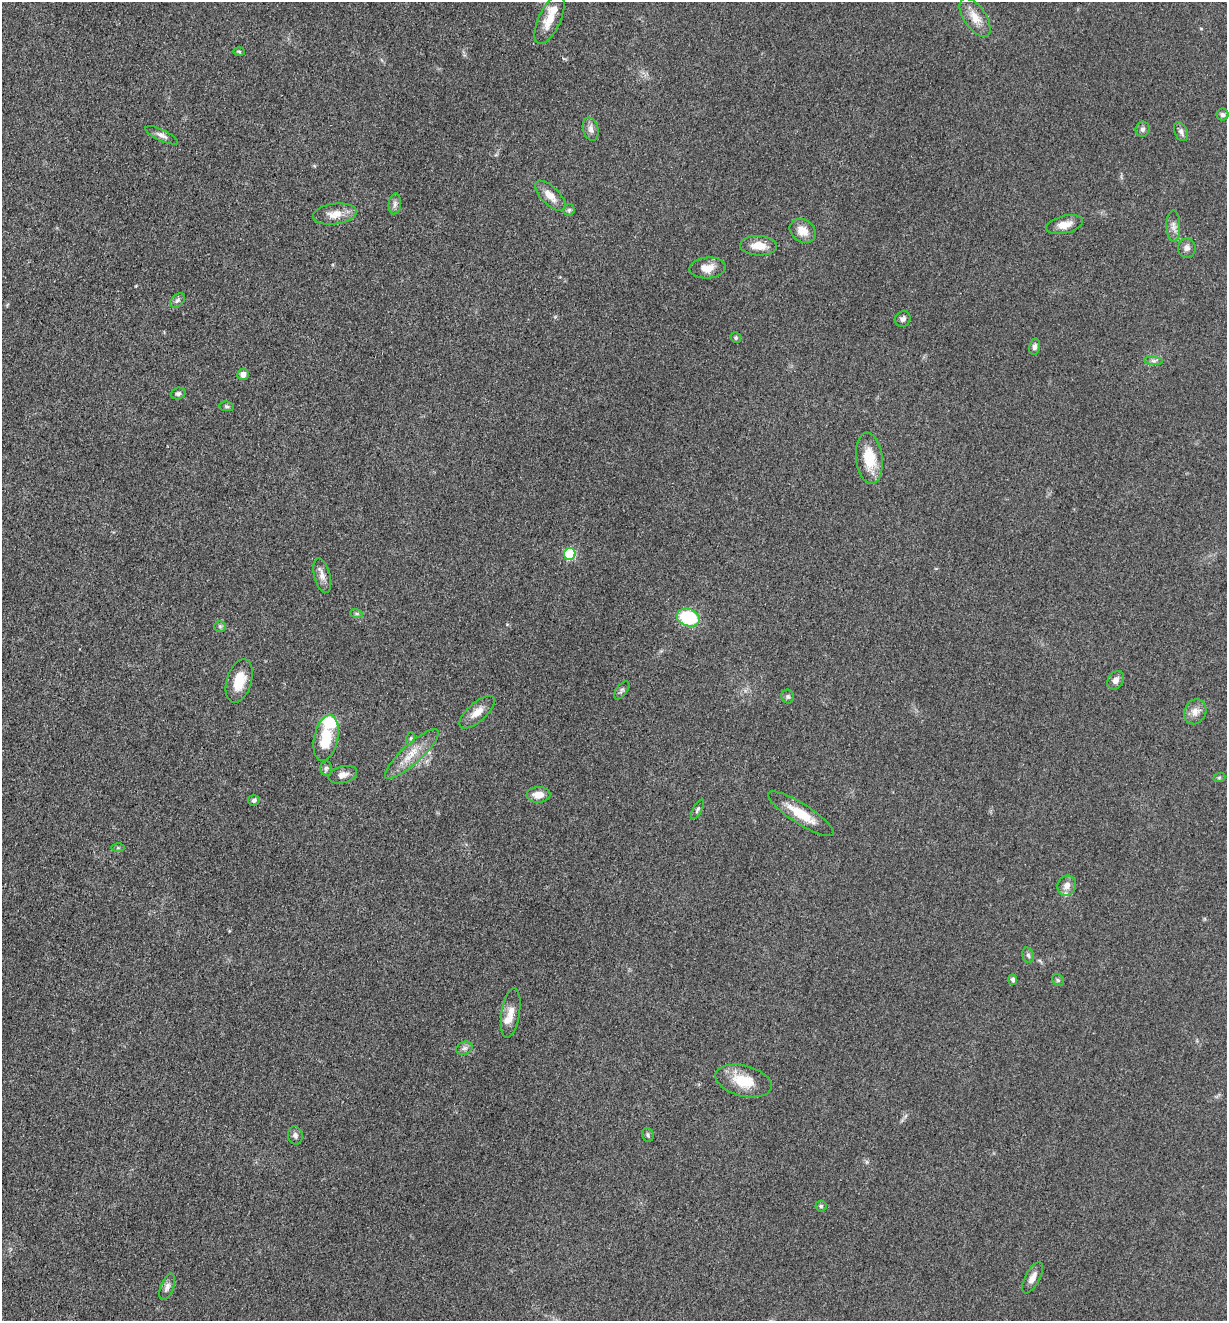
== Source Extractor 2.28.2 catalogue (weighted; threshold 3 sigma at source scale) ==
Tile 11 of 4 x 4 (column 3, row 3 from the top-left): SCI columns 2715-3939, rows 1330-2648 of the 5306 x 5294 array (HDU 1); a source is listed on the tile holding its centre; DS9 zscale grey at full resolution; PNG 1229 x 1323 px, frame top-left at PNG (2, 2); each listed source drawn as its Kron ellipse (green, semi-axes under 4 px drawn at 4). Nothing masked; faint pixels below the display range render black.
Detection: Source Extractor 2.28.2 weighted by HDU 2 'WHT'; one run over the whole footprint, this tile lists its part. Background 0.0505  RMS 0.0057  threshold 0.0256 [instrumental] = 3 sigma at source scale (4.5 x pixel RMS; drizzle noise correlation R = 1.50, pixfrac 1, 0.05/0.05 arcsec/px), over >= 5 px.
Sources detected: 65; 4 inside a brighter listed object's ellipse — not listed separately; the other 61 listed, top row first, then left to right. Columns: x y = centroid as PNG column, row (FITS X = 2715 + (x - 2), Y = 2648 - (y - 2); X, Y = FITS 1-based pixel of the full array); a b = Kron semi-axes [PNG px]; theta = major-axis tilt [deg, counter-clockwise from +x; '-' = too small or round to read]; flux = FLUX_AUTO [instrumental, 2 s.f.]
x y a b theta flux
975 17 22 11 -56 7.7
549 19 26 11 65 9.3
239 51 6 4 -2 0.76
1222 114 6 6 - 1.3
591 129 12 7 -74 2.7
1143 129 7 7 - 1.7
1181 132 10 6 -65 1.9
162 135 18 5 -25 2.6
550 196 19 9 -44 6.1
395 204 10 6 83 1.9
569 210 6 5 - 1.1
335 214 22 10 7 7
1065 225 19 9 13 5.6
1173 226 16 7 -89 3.2
803 231 14 11 -33 6.8
759 246 18 9 -3 7.4
1187 248 9 9 - 2.4
707 268 18 10 4 6.5
177 300 8 6 39 1.5
903 319 8 7 - 1.9
736 338 5 5 - 1
1034 347 8 5 79 1.8
1153 361 9 3 -5 1.4
243 375 6 5 - 3.6
178 393 7 6 - 1.4
227 406 7 4 -7 1
869 458 25 13 -83 16
570 554 6 6 - 39
322 576 18 8 -75 4
356 613 6 4 -19 0.93
688 618 12 8 -19 35
220 626 6 5 - 0.98
1116 680 10 7 56 3.1
239 681 22 12 73 12
622 690 11 5 53 1.4
788 696 7 6 - 1.2
477 712 22 9 42 5.9
1195 712 13 10 61 4.4
326 738 23 12 78 17
411 738 6 4 72 0.8
412 754 35 9 42 11
326 768 7 6 - 1.3
343 775 14 8 15 3.8
1219 778 6 4 20 0.66
538 795 12 7 3 5.5
254 800 6 5 - 1.4
697 809 11 4 62 1.2
801 814 38 10 -33 14
118 848 6 4 0 0.84
1067 886 10 9 - 3.6
1028 955 8 5 -73 1.2
1013 980 5 4 - 1.4
1058 980 6 5 - 0.96
511 1013 25 9 81 6.1
464 1048 8 6 20 1.8
744 1081 29 15 -14 16
295 1135 9 7 -78 2
648 1135 7 5 -69 1.2
821 1206 5 5 - 0.9
1032 1278 17 7 61 3.8
167 1287 14 6 69 2.6